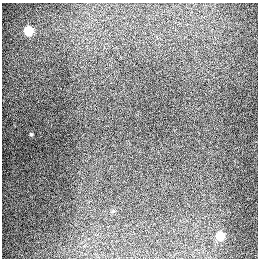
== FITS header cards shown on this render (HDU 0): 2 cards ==
NAXIS1  =                  256
NAXIS2  =                  256

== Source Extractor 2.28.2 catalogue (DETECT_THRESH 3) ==
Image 256 x 256 px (HDU 0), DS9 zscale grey, 1 PNG px = 1 image px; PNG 260 x 260 px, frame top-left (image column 1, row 256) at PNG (2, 3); no overlay
Background 1300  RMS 27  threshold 80.5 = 3 sigma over >= 5 px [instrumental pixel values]
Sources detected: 3; all 3 listed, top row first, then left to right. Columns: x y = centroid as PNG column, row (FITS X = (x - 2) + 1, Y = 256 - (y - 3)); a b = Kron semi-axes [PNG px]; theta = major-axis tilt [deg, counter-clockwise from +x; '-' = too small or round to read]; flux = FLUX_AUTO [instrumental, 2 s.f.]
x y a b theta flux
29 31 5 5 - 92000
31 134 4 3 - 2300
220 236 5 5 - 69000